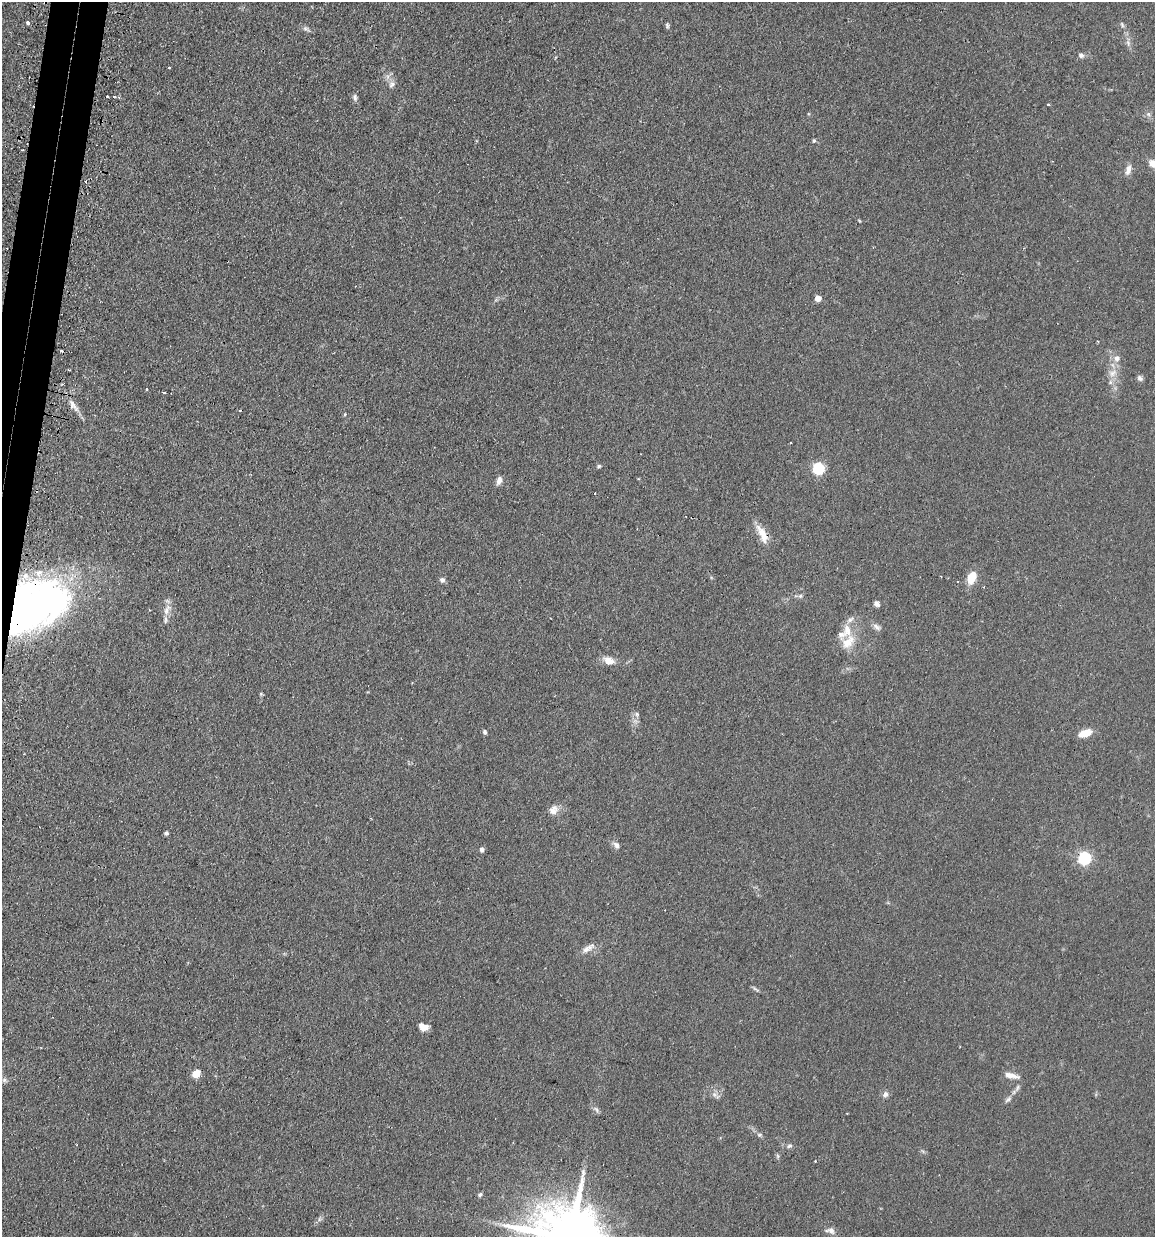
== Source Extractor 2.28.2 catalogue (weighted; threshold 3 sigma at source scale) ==
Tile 11 of 4 x 4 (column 3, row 3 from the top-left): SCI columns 2457-3609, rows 1265-2499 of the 5030 x 5000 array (HDU 1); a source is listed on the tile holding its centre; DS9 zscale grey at full resolution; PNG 1157 x 1239 px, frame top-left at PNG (2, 2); no overlay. Shown black and unused: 2% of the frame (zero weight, under 2 of 3 exposures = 4% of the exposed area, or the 3 px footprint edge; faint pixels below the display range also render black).
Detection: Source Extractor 2.28.2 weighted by HDU 2 'WHT'; one run over the whole footprint, this tile lists its part. Background 0.107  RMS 0.0075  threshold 0.0339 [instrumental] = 3 sigma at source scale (4.5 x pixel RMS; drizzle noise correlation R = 1.50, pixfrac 1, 0.05/0.05 arcsec/px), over >= 5 px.
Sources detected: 80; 1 inside a brighter object's white glare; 9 cosmic-ray / hot-pixel residue — not listed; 4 inside a brighter listed object's ellipse — not listed separately; the other 66 listed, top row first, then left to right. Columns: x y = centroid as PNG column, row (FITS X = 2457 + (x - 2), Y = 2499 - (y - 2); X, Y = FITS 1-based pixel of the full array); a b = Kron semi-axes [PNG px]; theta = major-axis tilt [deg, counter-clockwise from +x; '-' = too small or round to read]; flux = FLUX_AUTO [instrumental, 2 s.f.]
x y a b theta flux
28 23 3 3 - 4.5
1122 25 8 5 -64 1.4
667 26 8 4 -89 1.3
306 29 11 5 -27 2.3
1128 43 10 6 -82 2.7
1081 55 7 6 - 2.4
169 68 3 3 - 1
392 84 9 8 - 3.3
107 96 3 2 - 1.1
114 97 3 2 - 1.6
355 97 8 6 -80 2.2
1048 105 3 3 - 1.3
1149 114 7 6 - 1.9
814 141 5 4 - 1
1153 164 12 8 -43 6.1
1128 170 14 7 74 4.2
859 220 5 3 - 0.68
818 298 4 4 - 9.3
1117 358 8 8 - 4
69 370 3 2 - 0.73
1113 373 13 10 24 6.2
1140 378 7 6 - 2.3
146 389 3 3 - 1.3
163 392 3 3 - 2
72 406 9 7 -43 6.8
345 414 5 3 - 0.62
599 466 6 4 17 1.2
818 468 5 5 - 86
499 480 9 6 73 4.1
762 534 27 9 -65 10
972 578 14 8 65 13
442 580 6 6 - 2.5
800 596 7 5 2 1.7
877 604 7 6 - 2.4
22 605 80 54 5 320
167 609 16 7 62 5.2
850 619 10 6 48 3.1
877 627 13 6 -37 2.9
848 642 23 17 49 15
609 661 15 8 -18 7.2
261 694 6 4 -46 0.84
637 714 7 6 - 1.9
485 732 6 4 -69 1.6
1085 733 12 6 20 13
554 810 13 11 51 5.6
166 833 5 4 - 1.5
617 845 9 7 -55 3.1
482 850 5 5 - 2
1085 858 6 6 - 130
588 948 19 7 32 5.3
755 989 12 3 -35 1.4
423 1027 9 6 -19 7
196 1074 6 5 - 21
1011 1076 18 6 -12 5.7
4 1080 7 6 - 2.1
1017 1088 12 4 61 2.1
885 1094 8 7 - 2.8
715 1095 9 7 -44 2.9
1008 1099 11 5 34 2.1
596 1109 9 4 -60 1.7
759 1135 7 5 6 1.3
789 1146 7 5 30 1.7
778 1156 6 4 -89 1.2
480 1195 6 5 - 1.5
319 1219 6 4 -73 1.1
830 1231 12 7 -10 3.8
Overlapping masked pixels (flux is a lower limit): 2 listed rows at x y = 762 534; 22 605
Isophote crosses this tile's border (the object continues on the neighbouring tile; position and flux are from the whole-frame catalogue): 1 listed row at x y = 1153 164